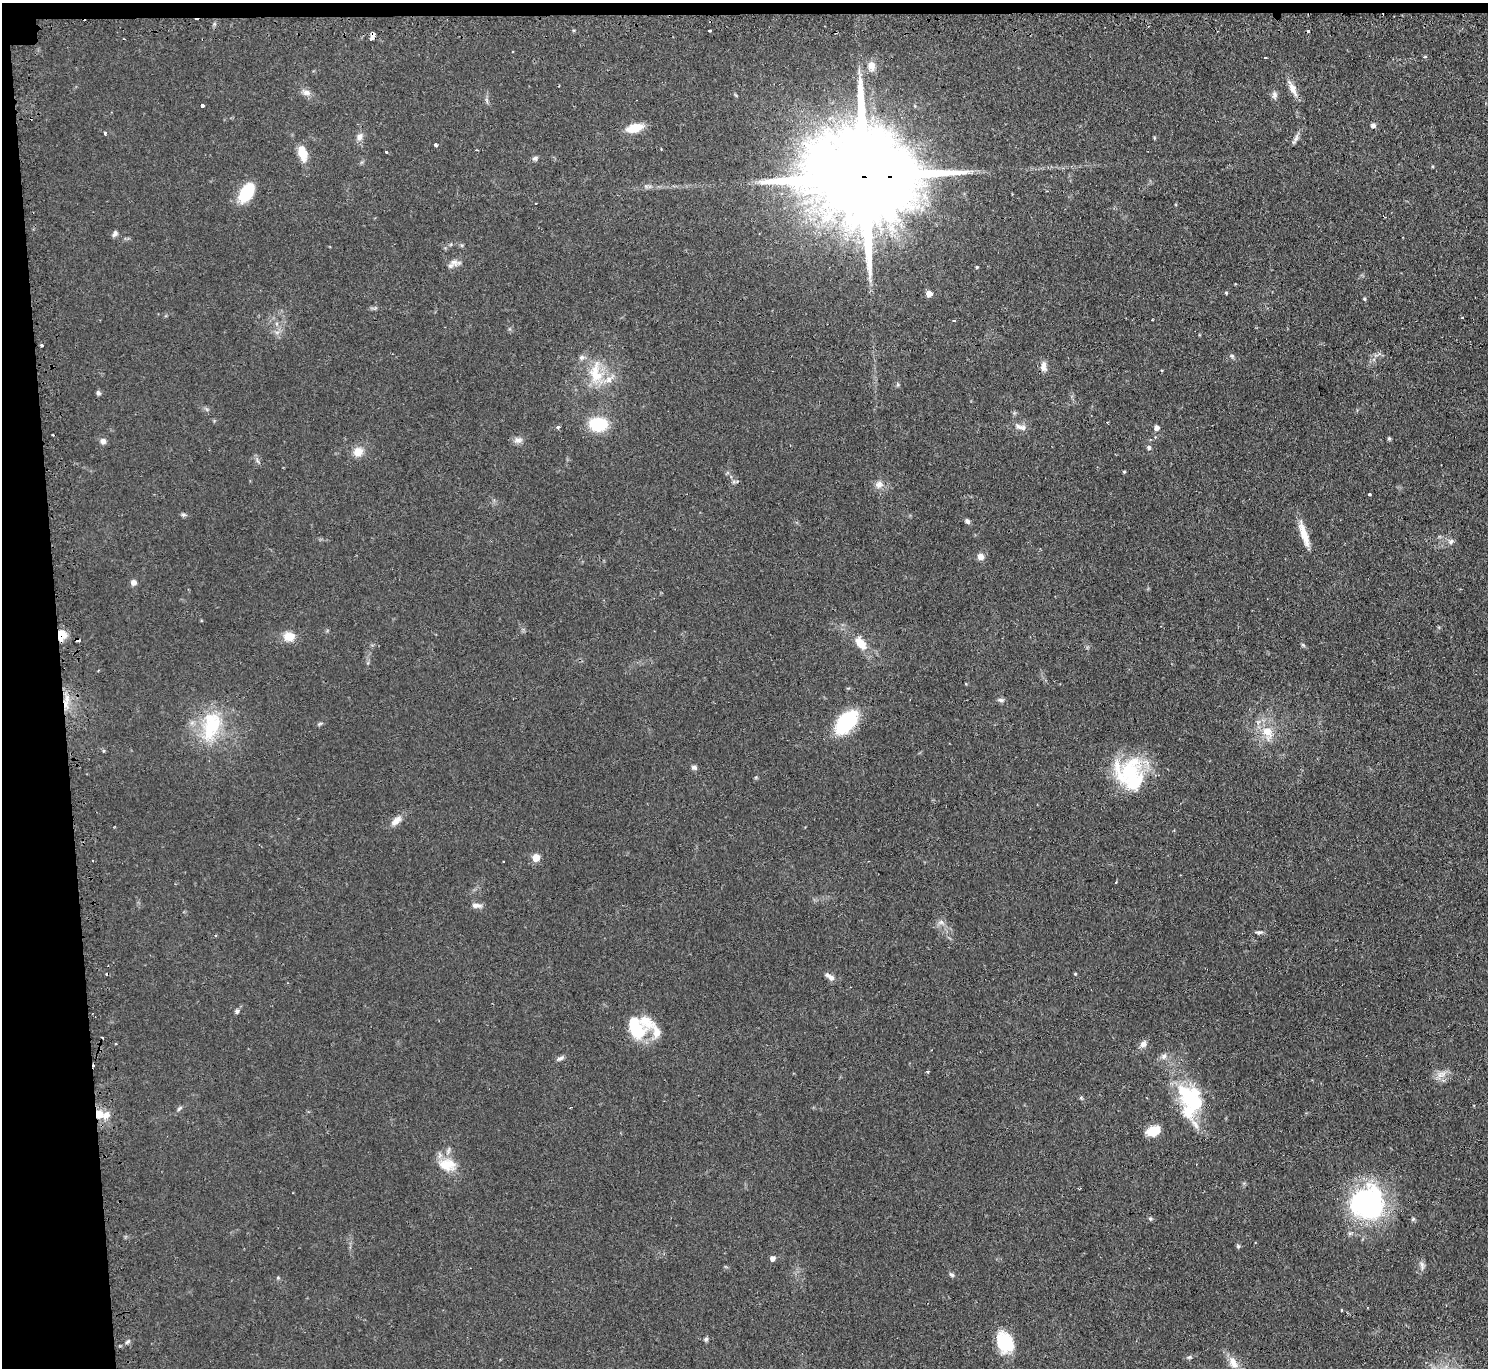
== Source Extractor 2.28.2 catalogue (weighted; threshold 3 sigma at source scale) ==
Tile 1 of 3 x 3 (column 1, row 1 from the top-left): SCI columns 27-1512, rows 2878-4243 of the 4510 x 4473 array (HDU 1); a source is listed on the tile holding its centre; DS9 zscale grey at full resolution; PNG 1490 x 1370 px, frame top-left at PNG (2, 3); no overlay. Shown black and unused: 5% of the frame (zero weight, under 2 of 3 exposures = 4% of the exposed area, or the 3 px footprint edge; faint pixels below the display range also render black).
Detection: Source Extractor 2.28.2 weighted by HDU 2 'WHT'; one run over the whole footprint, this tile lists its part. Background 0.054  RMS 0.0061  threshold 0.0275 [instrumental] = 3 sigma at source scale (4.5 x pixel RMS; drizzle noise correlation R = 1.50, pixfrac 1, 0.05/0.05 arcsec/px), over >= 5 px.
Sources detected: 122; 1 inside a brighter object's white glare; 12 cosmic-ray / hot-pixel residue — not listed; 8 inside a brighter listed object's ellipse — not listed separately; the other 101 listed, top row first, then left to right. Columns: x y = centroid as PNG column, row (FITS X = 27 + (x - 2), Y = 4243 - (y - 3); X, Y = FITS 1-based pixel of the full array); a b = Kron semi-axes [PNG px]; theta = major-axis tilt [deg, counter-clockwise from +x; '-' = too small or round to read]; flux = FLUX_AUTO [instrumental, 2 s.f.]
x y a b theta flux
709 30 3 3 - 1.3
372 35 5 4 - 6.1
1265 57 3 3 - 1
1425 57 4 4 - 0.89
872 66 14 9 -84 4.5
1293 89 23 8 -65 5.7
306 92 11 8 -12 3.1
1274 95 11 7 88 2.2
486 100 8 3 -71 1.2
202 105 3 3 - 4.5
1373 125 7 5 -5 1.6
634 128 15 8 14 15
105 133 3 3 - 1.4
359 137 9 7 73 3
1154 138 5 3 - 0.59
1295 139 18 5 63 2.4
436 145 4 3 - 2.7
386 152 3 3 - 1.2
303 153 18 9 -76 10
535 158 6 6 - 1.4
863 176 41 21 -1 24000
246 192 20 12 58 23
115 233 8 6 60 1.7
454 262 18 8 -7 3.7
977 267 4 3 - 0.79
1226 293 4 3 - 0.65
929 294 5 5 - 6.1
1364 299 4 4 - 0.71
954 321 3 3 - 1.1
41 345 3 3 - 1.9
1232 356 7 6 - 1.2
582 357 8 7 - 2
1043 366 14 7 -89 3.4
1162 370 3 3 - 0.59
596 373 35 15 -88 19
98 393 6 5 - 1.3
598 424 14 10 -3 32
558 427 4 3 - 1.9
1018 427 12 7 -21 3.3
1156 428 5 4 - 3
1389 438 5 4 - 1
518 440 13 7 6 2.9
103 441 8 7 - 2.4
1149 447 5 5 - 1.7
358 452 12 11 - 6.3
257 461 9 3 -69 1.2
1124 472 4 3 - 0.7
734 482 7 4 0 1.1
879 484 10 9 - 3.9
1369 495 3 3 - 1.3
183 515 7 5 5 1.1
967 521 6 5 - 1.6
1304 534 32 8 -72 9.8
1451 541 8 6 28 1.9
981 556 8 8 - 3.2
133 582 6 6 - 2.8
62 635 11 9 75 7.7
289 636 14 12 -7 7.6
861 643 13 8 -51 9.8
1303 645 7 4 -44 0.88
1001 700 8 5 -10 1.6
846 722 23 13 47 51
319 724 7 4 31 0.91
211 726 44 23 80 36
1267 732 19 12 -68 12
694 767 7 6 - 1.7
1129 772 42 31 21 46
396 821 16 8 41 4.8
536 858 5 5 - 11
504 862 2 2 - 0.57
476 905 14 6 -6 3
941 922 9 6 14 2.2
1259 932 10 5 6 1.6
1075 974 4 3 - 0.57
831 977 10 7 -42 2.7
237 1011 6 5 - 1.3
635 1028 24 15 -63 27
657 1032 17 10 -79 6.2
1143 1044 9 7 54 3.1
1164 1056 9 7 62 2.4
560 1058 11 5 27 1.8
928 1071 3 3 - 1
1441 1075 15 8 27 4.9
1195 1101 40 28 -77 36
179 1108 8 5 38 1.2
99 1114 10 9 - 6.2
1153 1131 15 10 18 9.8
447 1165 24 17 -10 14
1367 1203 36 36 - 100
1150 1219 6 5 - 0.97
1413 1219 6 5 - 0.93
1238 1246 5 5 - 0.97
772 1258 5 5 - 3.2
1422 1266 14 5 -81 2.3
952 1275 8 5 -37 1.2
278 1278 5 4 - 0.71
1342 1310 4 2 - 0.47
706 1339 6 5 - 1.2
1004 1342 21 16 -69 26
1189 1357 7 5 20 1.1
1233 1363 21 11 -63 7.6
Overlapping masked pixels (flux is a lower limit): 4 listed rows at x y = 372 35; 863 176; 62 635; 99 1114